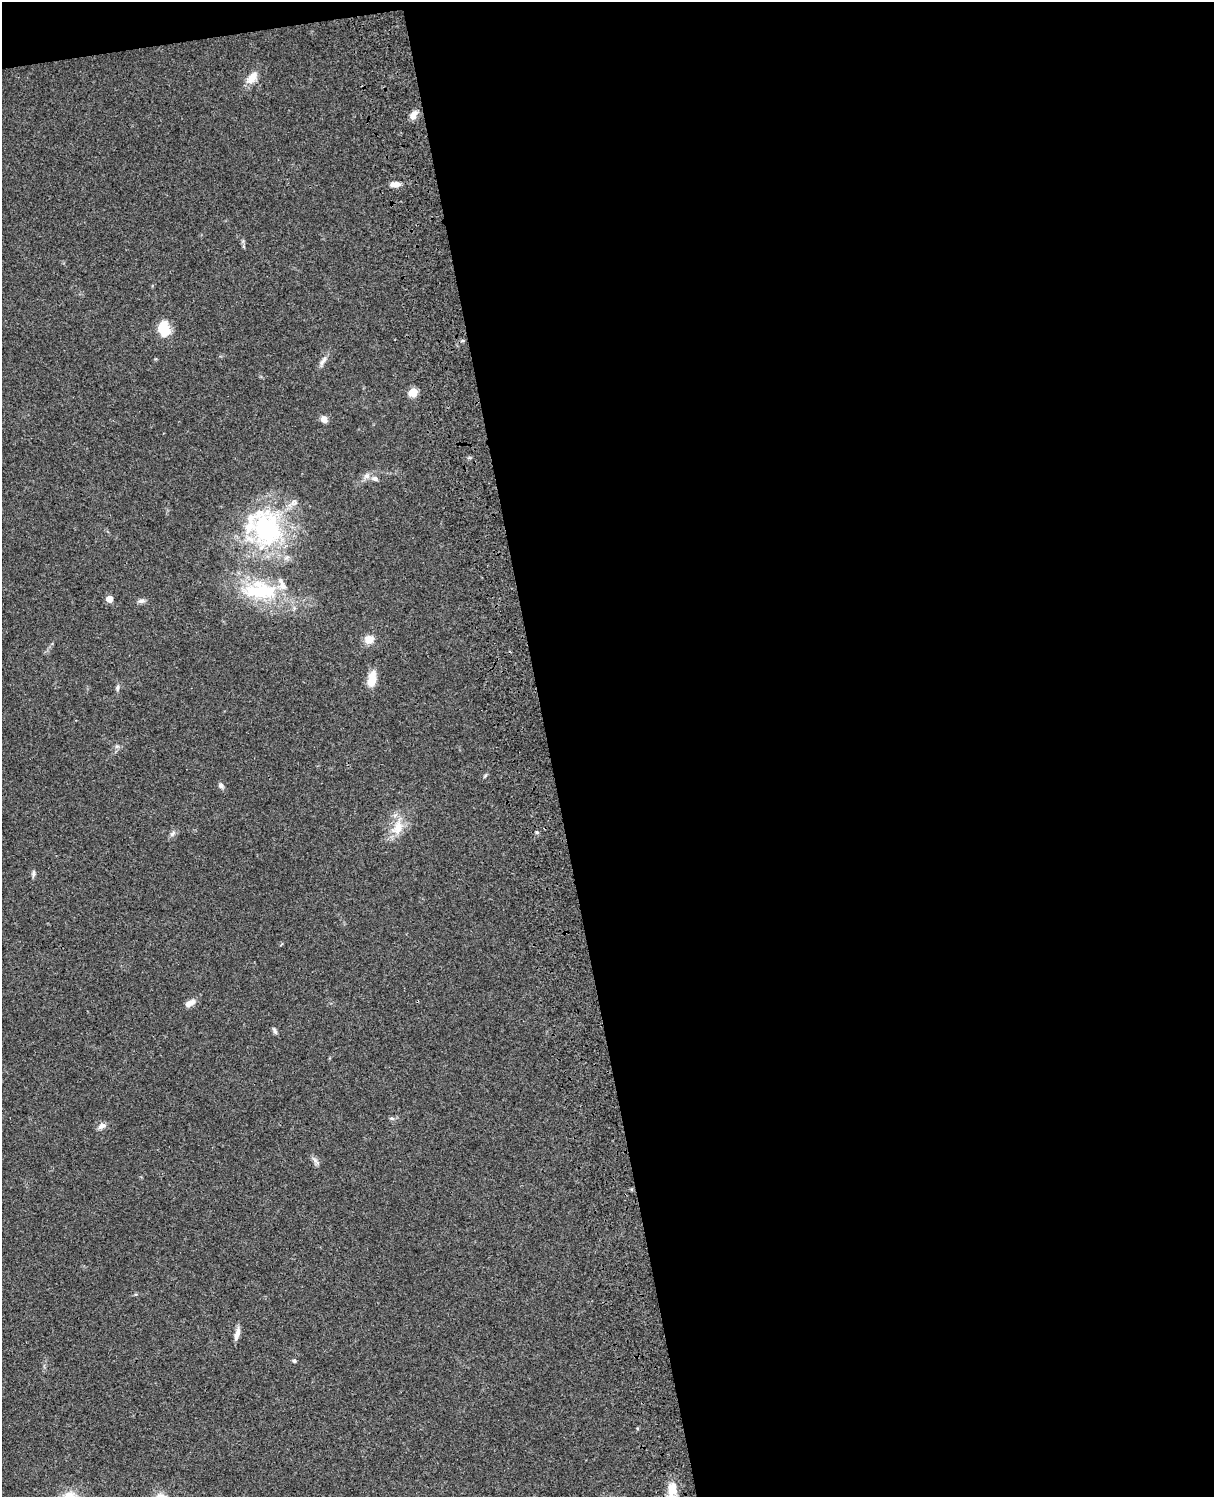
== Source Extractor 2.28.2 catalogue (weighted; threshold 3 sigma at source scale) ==
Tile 4 of 4 x 3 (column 4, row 1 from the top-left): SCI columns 3758-4969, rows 3269-4763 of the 5088 x 4927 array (HDU 1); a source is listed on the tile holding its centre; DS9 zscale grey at full resolution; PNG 1216 x 1499 px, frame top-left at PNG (2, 2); no overlay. Shown black and unused: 56% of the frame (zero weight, under 3 of 4 exposures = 6% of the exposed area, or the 3 px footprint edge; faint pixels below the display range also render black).
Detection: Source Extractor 2.28.2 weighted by HDU 2 'WHT'; one run over the whole footprint, this tile lists its part. Background 0.0799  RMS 0.0058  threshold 0.0261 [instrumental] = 3 sigma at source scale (4.5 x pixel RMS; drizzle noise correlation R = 1.50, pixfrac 1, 0.05/0.05 arcsec/px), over >= 5 px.
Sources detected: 34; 3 inside a brighter listed object's ellipse — not listed separately; the other 31 listed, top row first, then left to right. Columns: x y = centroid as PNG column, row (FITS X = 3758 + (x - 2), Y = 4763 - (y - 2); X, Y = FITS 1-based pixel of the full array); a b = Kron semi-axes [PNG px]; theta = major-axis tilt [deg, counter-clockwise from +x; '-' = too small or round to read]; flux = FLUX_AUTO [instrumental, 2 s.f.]
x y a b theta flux
252 78 18 10 51 6.2
413 115 11 7 60 3.7
395 184 11 6 0 3.9
164 329 18 13 -81 12
323 361 18 5 57 2.7
413 392 5 5 - 19
324 419 8 7 - 3
366 476 8 7 - 2.4
375 478 9 6 -32 2.1
267 529 49 34 -74 79
261 591 56 22 -2 40
109 599 5 5 - 8.1
141 601 10 5 6 1.7
369 639 10 9 - 6.1
372 679 20 9 80 7.4
117 688 9 4 83 1.2
117 746 6 5 - 1.2
485 776 8 3 45 0.78
221 785 7 6 - 1.7
397 828 22 15 64 11
537 832 5 4 - 0.77
173 833 10 5 46 1.5
33 873 10 4 85 1.2
190 1003 14 7 29 3.9
275 1031 10 4 -69 1.3
392 1118 6 4 -2 0.94
102 1126 12 6 29 2.5
316 1161 13 4 -48 1.7
237 1334 18 6 74 3.4
294 1361 5 5 - 1
672 1489 20 12 85 9